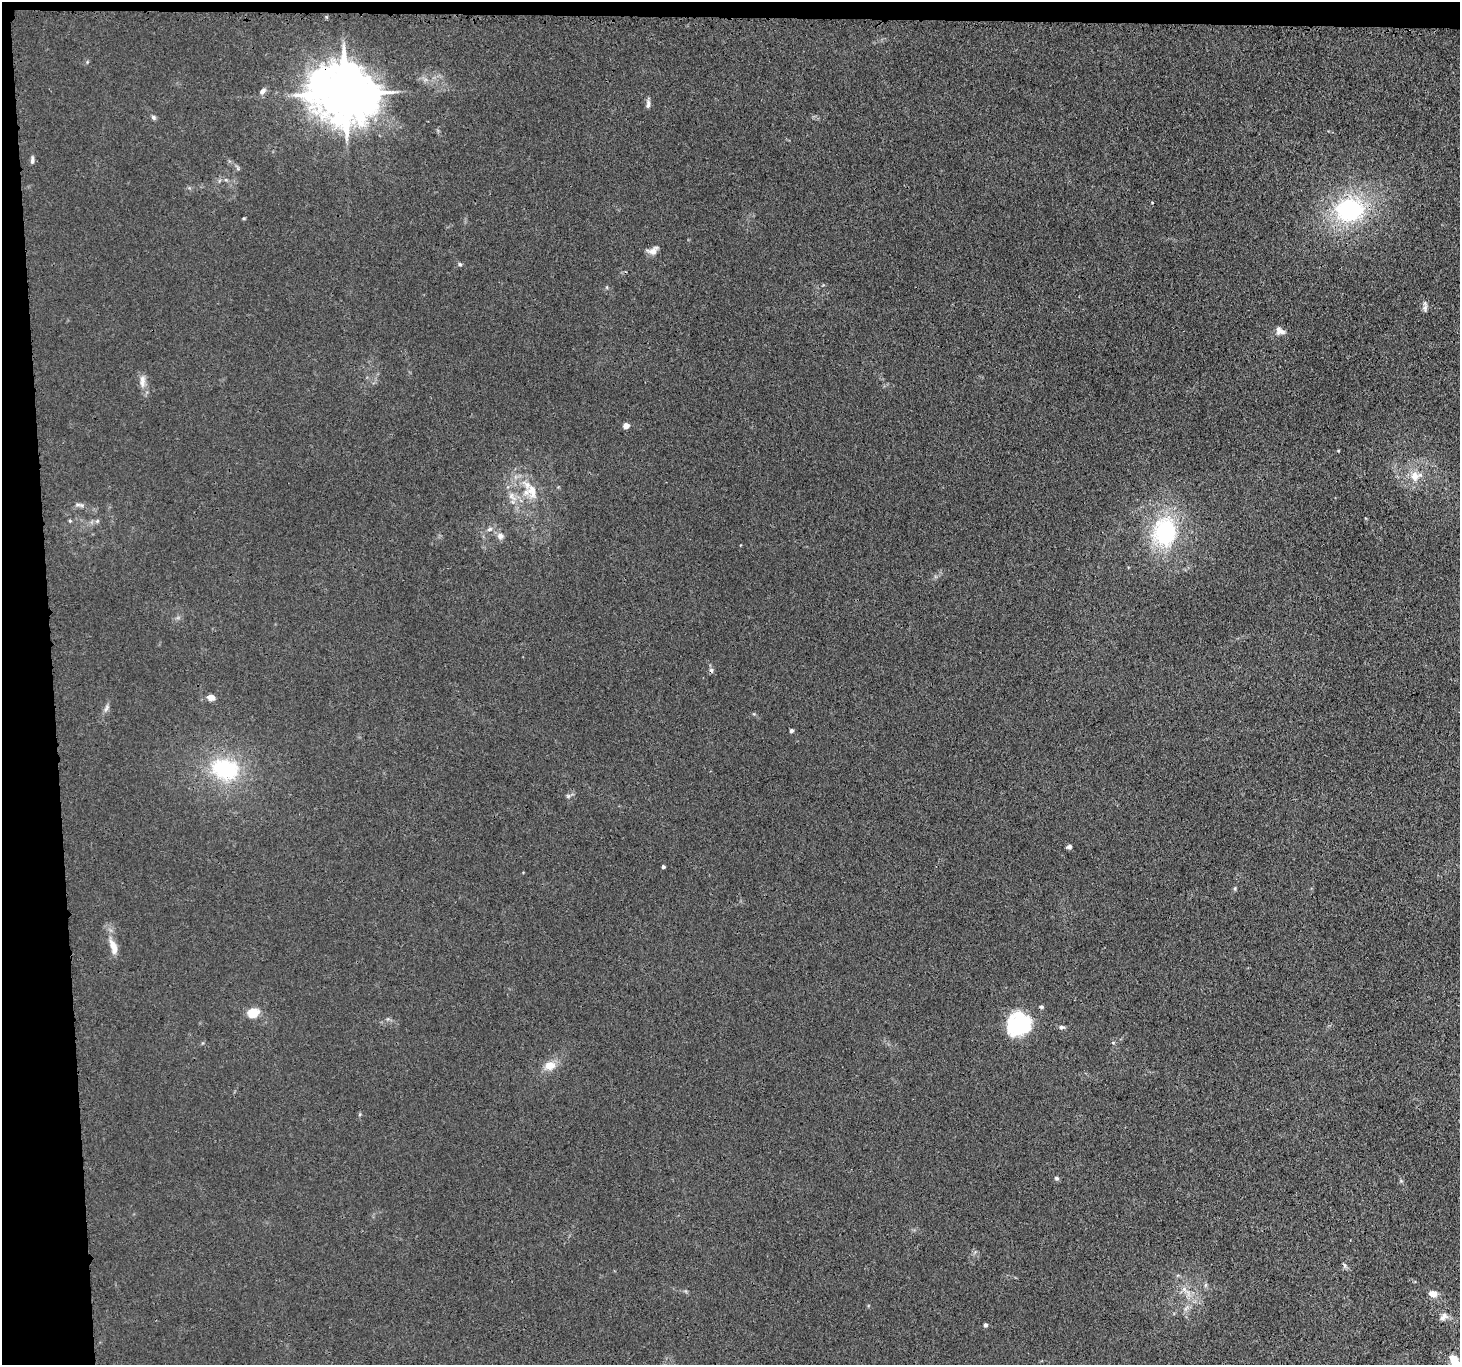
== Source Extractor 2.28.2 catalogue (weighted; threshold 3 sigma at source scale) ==
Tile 1 of 3 x 3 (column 1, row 1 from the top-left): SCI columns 23-1480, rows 2865-4227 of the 4416 x 4389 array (HDU 1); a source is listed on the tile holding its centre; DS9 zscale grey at full resolution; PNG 1462 x 1367 px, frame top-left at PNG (2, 2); no overlay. Shown black and unused: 5% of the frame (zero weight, under 3 of 4 exposures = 3% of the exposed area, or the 3 px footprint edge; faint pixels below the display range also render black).
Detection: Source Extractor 2.28.2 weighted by HDU 2 'WHT'; one run over the whole footprint, this tile lists its part. Background 0.0279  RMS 0.0041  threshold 0.0186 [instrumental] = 3 sigma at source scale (4.5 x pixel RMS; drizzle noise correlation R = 1.50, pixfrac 1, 0.05/0.05 arcsec/px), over >= 5 px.
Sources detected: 50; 3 inside a brighter object's white glare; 2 cosmic-ray / hot-pixel residue — not listed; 1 inside a brighter listed object's ellipse — not listed separately; the other 44 listed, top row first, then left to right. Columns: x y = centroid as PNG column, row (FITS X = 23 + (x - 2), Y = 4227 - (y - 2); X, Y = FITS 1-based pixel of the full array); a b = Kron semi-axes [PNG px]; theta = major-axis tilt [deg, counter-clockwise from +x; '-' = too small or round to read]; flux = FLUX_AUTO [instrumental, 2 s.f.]
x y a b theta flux
263 91 10 7 40 1.4
345 93 19 15 -10 2700
648 104 12 5 85 1.3
153 117 7 6 - 0.81
32 160 10 4 88 1.1
1349 210 29 24 10 50
244 218 4 3 - 0.45
653 251 12 8 22 2.5
460 264 6 4 -43 0.59
607 287 6 3 72 0.44
1425 308 10 6 83 1.4
1280 331 12 8 -22 2.5
142 381 18 7 86 2.8
626 425 4 4 - 5
1415 476 15 13 -78 5.5
532 491 23 12 -71 7.2
512 496 15 8 -51 3.3
78 505 10 4 -1 1.1
70 521 4 3 - 0.7
97 521 5 5 - 0.7
489 529 8 5 24 1
1165 532 37 29 87 39
500 536 9 8 - 1.9
211 697 7 6 - 3.1
106 708 11 5 66 1.3
791 731 5 4 - 0.7
225 769 34 24 -13 33
568 796 5 5 - 0.7
1069 847 6 5 - 0.94
663 867 3 3 - 0.81
1235 888 6 4 73 0.53
113 947 22 8 -73 4.8
253 1013 9 8 - 9.3
1061 1027 8 5 -3 1
1022 1028 33 15 40 13
1113 1043 6 4 0 0.44
550 1066 14 11 9 4.8
1056 1178 6 5 - 0.81
1345 1265 8 4 -90 0.8
1184 1289 7 5 -47 1.3
1433 1294 10 7 -9 3.1
1443 1317 13 8 42 2.1
985 1325 4 3 - 1.4
1455 1362 14 7 -58 10
Overlapping masked pixels (flux is a lower limit): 1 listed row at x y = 345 93
Isophote crosses this tile's border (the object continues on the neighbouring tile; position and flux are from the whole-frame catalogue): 1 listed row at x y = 1455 1362